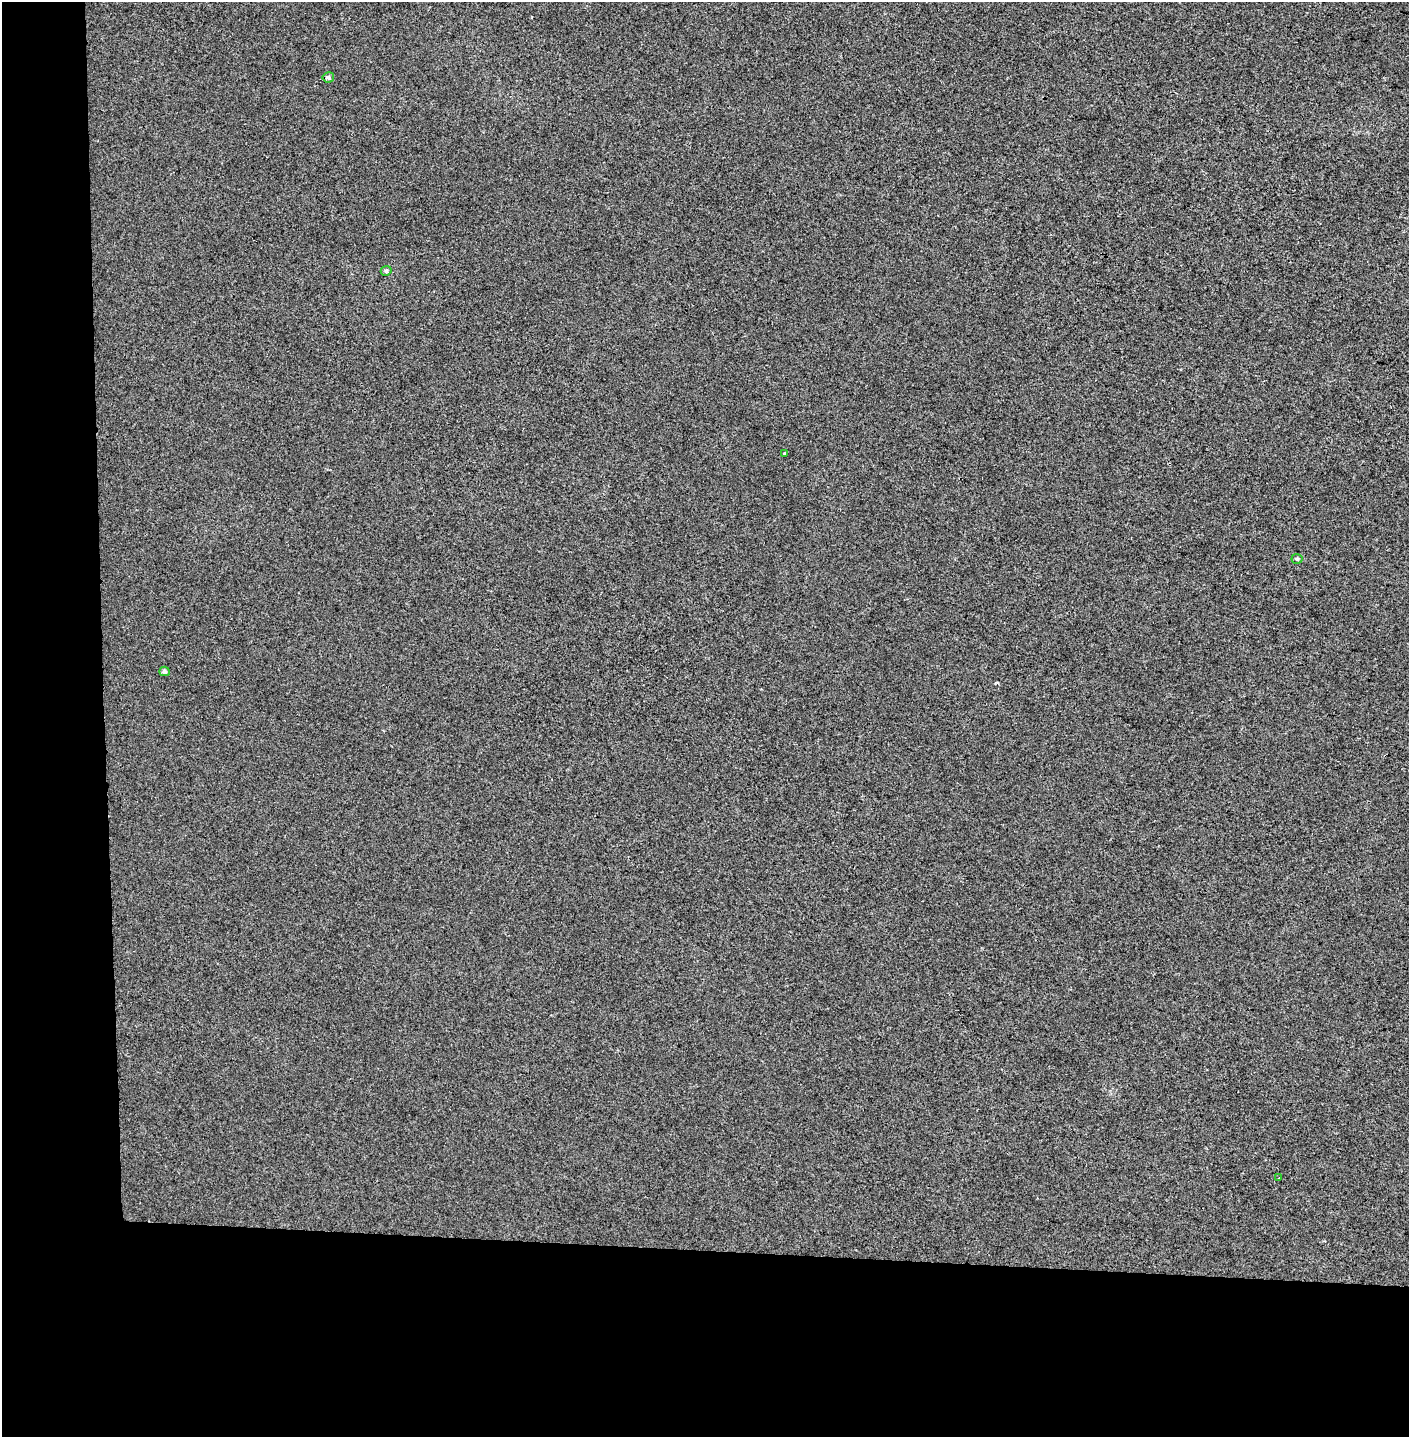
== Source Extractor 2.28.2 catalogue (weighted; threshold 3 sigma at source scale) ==
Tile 7 of 3 x 3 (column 1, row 3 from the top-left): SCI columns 171-1577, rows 1-1435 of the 4563 x 4312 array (HDU 1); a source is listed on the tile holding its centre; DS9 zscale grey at full resolution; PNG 1411 x 1439 px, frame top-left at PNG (2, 2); each listed source drawn as its Kron ellipse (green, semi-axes under 4 px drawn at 4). Shown black and unused: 19% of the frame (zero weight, under 2 of 3 exposures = <1% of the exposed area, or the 3 px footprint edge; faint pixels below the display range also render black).
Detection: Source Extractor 2.28.2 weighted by HDU 2 'WHT'; one run over the whole footprint, this tile lists its part. Background 0.00647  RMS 0.006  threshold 0.0271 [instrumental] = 3 sigma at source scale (4.5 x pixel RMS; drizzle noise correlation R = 1.50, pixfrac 1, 0.0396/0.0396 arcsec/px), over >= 5 px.
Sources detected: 6; all 6 listed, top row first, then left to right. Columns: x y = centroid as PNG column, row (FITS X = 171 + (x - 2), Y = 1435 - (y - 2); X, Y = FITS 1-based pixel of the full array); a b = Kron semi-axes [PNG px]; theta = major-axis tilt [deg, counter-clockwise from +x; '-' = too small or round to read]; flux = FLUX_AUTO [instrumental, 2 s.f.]
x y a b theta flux
328 77 5 5 - 1.9
386 271 5 5 - 1.3
785 453 3 2 - 0.6
1297 559 5 5 - 0.91
164 671 5 5 - 1.6
1279 1177 3 2 - 0.46